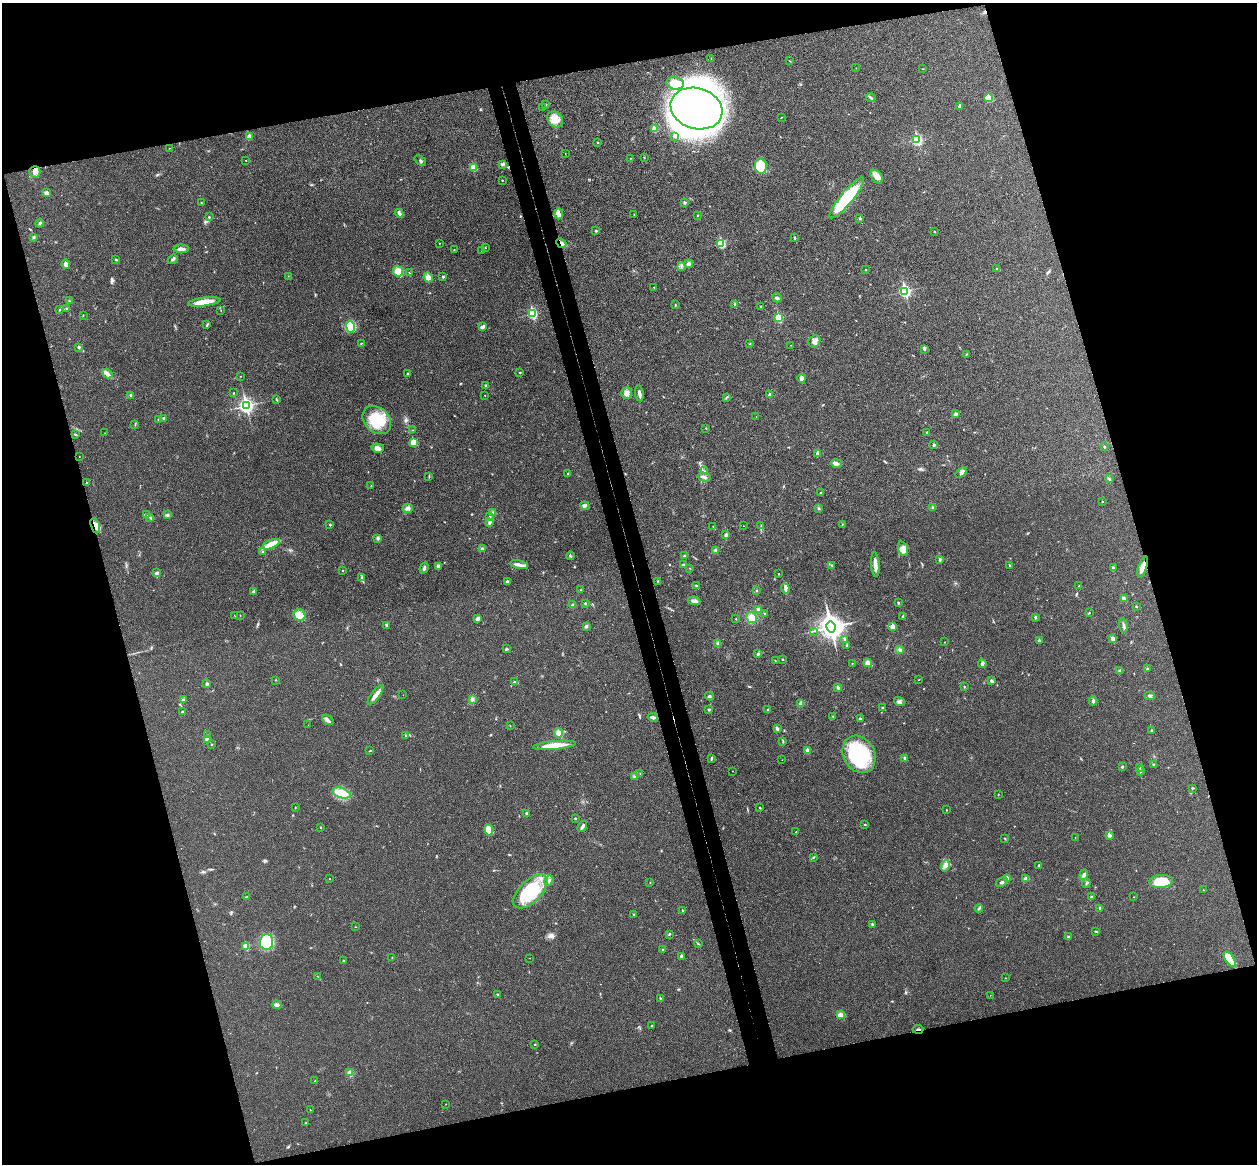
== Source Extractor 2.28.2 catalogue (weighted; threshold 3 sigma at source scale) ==
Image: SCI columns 57-5075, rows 159-4804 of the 5134 x 5077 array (HDU 1 of 3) = the unmasked area's bounding box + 8 px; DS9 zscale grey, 4 x 4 block average (1 PNG px = mean of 4 x 4 image px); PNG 1259 x 1166 px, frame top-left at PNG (2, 3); each listed source drawn as its Kron ellipse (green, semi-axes under 4 px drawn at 4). Shown black and unused: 32% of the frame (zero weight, under 3 of 4 exposures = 6% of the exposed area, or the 3 px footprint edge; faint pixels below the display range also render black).
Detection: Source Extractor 2.28.2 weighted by HDU 2 'WHT'. Background 0.0227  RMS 0.0047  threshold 0.0209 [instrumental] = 3 sigma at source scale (4.5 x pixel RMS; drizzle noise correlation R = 1.50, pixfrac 1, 0.05/0.05 arcsec/px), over >= 5 px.
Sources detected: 342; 2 inside a brighter object's white glare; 1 cosmic-ray / hot-pixel residue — neither listed nor drawn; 3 coinciding with a brighter row at this scale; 4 inside a brighter listed object's ellipse — not listed separately; the other 332 listed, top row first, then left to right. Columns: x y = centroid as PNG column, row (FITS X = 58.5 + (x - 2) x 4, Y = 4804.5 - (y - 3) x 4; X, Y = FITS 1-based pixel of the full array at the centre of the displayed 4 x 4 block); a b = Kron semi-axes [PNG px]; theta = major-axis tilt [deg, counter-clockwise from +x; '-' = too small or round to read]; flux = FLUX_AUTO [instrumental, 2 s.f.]
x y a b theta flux
711 58 2 2 - 1.3
790 61 2 2 - 0.89
856 68 2 2 - 0.59
923 69 2 2 - 0.84
675 83 9 6 -8 22
871 98 5 2 - 4
989 98 4 2 - 6
546 105 2 2 - 0.88
960 106 2 2 - 14
542 108 2 2 - 0.53
696 108 26 20 -18 1500
781 118 2 2 - 1.1
555 119 9 7 -45 24
655 129 2 2 - 47
249 136 2 2 - 27
675 136 2 2 - 9
917 140 3 2 - 230
598 142 2 2 - 1.3
169 148 2 2 - 0.73
565 153 2 2 - 0.65
630 158 2 2 - 0.84
644 158 2 2 - 1.4
246 160 2 2 - 1.6
420 161 6 2 -40 2.8
502 164 4 3 - 4.4
761 166 8 6 -80 120
473 167 2 2 - 74
35 172 5 5 - 15
877 177 8 5 -50 16
502 180 2 2 - 1.5
46 193 3 3 - 9.3
847 198 26 6 50 180
685 202 3 2 - 4.1
201 203 3 2 - 1.6
399 213 5 3 - 6.5
559 214 5 4 - 8.1
634 214 2 2 - 1.1
698 215 2 2 - 1.6
209 217 2 2 - 2.5
860 218 2 2 - 6.6
40 223 4 2 - 3.5
596 231 2 2 - 6.9
935 232 2 2 - 1.2
33 237 3 2 - 2.6
795 238 3 2 - 2.5
439 243 2 2 - 1.4
561 243 5 2 - 7.5
721 243 3 2 - 160
485 248 2 2 - 1.2
181 249 8 3 -1 12
454 249 2 2 - 0.9
482 250 2 2 - 2.4
173 259 5 3 - 4.8
116 260 3 2 - 3
66 264 4 3 - 14
689 264 4 3 - 5.8
681 266 3 2 - 2.5
997 268 2 2 - 0.89
865 270 2 2 - 2.1
398 271 5 5 - 24
409 273 2 2 - 1.4
288 276 2 2 - 0.61
428 277 5 4 - 16
443 277 3 2 - 3.5
654 287 2 2 - 1.2
905 291 3 2 - 360
777 298 5 3 - 5.1
69 301 2 2 - 1.7
204 302 16 4 7 39
675 305 3 2 - 1.7
735 305 4 2 - 3.5
761 307 3 2 - 2.1
67 308 4 2 - 2.4
59 310 2 2 - 1.4
221 310 2 2 - 0.79
532 313 3 2 - 250
83 315 2 2 - 0.89
779 318 3 2 - 140
207 325 4 2 - 2.7
350 326 6 4 -79 65
482 327 4 2 - 8.2
814 341 6 5 - 13
361 343 2 2 - 1
750 344 2 2 - 0.87
791 345 2 2 - 0.58
79 347 2 2 - 9.6
924 349 4 2 - 2.6
966 354 2 2 - 1.9
520 372 2 2 - 2.1
107 374 5 3 - 12
408 374 2 2 - 3.6
240 376 2 2 - 0.94
802 378 4 3 - 14
486 385 3 2 - 2.4
234 393 2 2 - 2.5
627 393 6 5 - 10
639 393 8 3 -82 7.9
770 394 3 2 - 3.7
130 395 2 2 - 3.2
485 396 2 2 - 0.86
727 397 3 2 - 1.9
277 400 3 2 - 2.1
246 406 4 3 - 640
956 414 2 2 - 7.2
756 416 2 2 - 0.69
164 418 3 3 - 3.9
158 419 2 2 - 2.1
377 420 16 12 -44 84
135 424 2 2 - 1.2
706 428 2 2 - 1.2
413 430 2 2 - 0.98
927 432 2 2 - 3.1
105 433 2 2 - 0.9
75 434 2 2 - 1.7
413 442 2 2 - 73
934 445 3 3 - 5.6
1104 447 2 2 - 5.1
378 448 6 4 -15 11
818 453 2 2 - 20
79 457 2 2 - 0.66
836 463 6 3 -12 8.9
704 471 3 2 - 3.2
568 473 2 2 - 0.99
961 473 6 2 38 6
429 476 2 2 - 0.87
704 477 6 2 -15 8.6
1109 479 2 2 - 2
87 482 2 2 - 1.7
371 485 2 2 - 0.93
821 493 2 2 - 1.3
1102 502 2 2 - 1.3
585 506 5 3 - 6
933 507 3 2 - 3
408 508 5 3 - 7.7
819 509 3 3 - 2.6
493 513 4 3 - 5.8
146 515 3 2 - 3.6
167 515 3 2 - 2
150 517 3 2 - 2.5
489 517 2 2 - 1.3
489 522 4 3 - 6.7
842 524 2 2 - 0.81
330 525 2 2 - 4.2
95 526 8 3 -71 13
713 526 2 2 - 1.1
744 526 2 2 - 0.54
761 526 2 2 - 0.91
726 535 3 3 - 5.4
378 538 3 3 - 4.4
271 544 9 3 23 35
482 549 3 3 - 5
903 549 8 4 -69 15
715 551 3 2 - 5.5
263 552 3 2 - 2.7
570 556 4 2 - 3
685 556 4 2 - 4.7
939 560 2 2 - 1.5
519 565 9 3 -12 12
684 565 3 2 - 3.3
831 565 2 2 - 1.1
875 565 12 3 -86 21
438 566 3 3 - 5.6
1010 566 2 2 - 0.81
1143 567 11 3 71 26
424 568 5 3 - 6.1
690 568 2 2 - 0.89
1113 568 3 2 - 4.6
343 571 2 2 - 2.7
157 572 3 2 - 3.6
779 574 2 2 - 1.4
362 578 4 2 - 3.2
507 581 3 2 - 2.9
658 581 2 2 - 1.1
696 586 3 2 - 4
1079 586 2 2 - 1.3
785 588 5 2 - 5.1
580 590 2 2 - 1.5
757 590 2 2 - 1.1
254 591 3 2 - 2.7
1124 599 4 3 - 11
694 601 6 3 -10 9.4
585 603 2 2 - 2
898 603 3 2 - 2.3
572 605 3 3 - 3.2
1136 606 2 2 - 2.1
758 609 3 3 - 4.4
764 613 2 2 - 1.5
1089 613 2 2 - 1.2
235 615 2 2 - 1.1
240 615 2 2 - 1
299 615 6 5 - 36
903 616 3 2 - 3.5
1035 617 2 2 - 7.4
751 618 5 5 - 20
477 619 4 3 - 7.4
736 619 2 2 - 1.3
387 625 3 3 - 4.1
1123 625 7 2 -82 6.3
586 626 3 3 - 5.2
831 627 5 4 - 1900
893 627 2 2 - 30
814 631 2 2 - 1.3
844 639 3 2 - 2.5
1113 639 4 3 - 4.5
1039 641 2 2 - 10
944 642 2 2 - 0.87
718 644 4 2 - 4.3
847 645 2 2 - 2.6
506 648 3 2 - 3.1
900 650 2 2 - 7.2
758 654 3 2 - 3.6
782 659 2 2 - 1.7
775 661 2 2 - 1.2
852 663 2 2 - 0.88
867 663 4 4 - 11
982 664 4 2 - 8
1147 669 3 2 - 2.7
1119 671 4 2 - 2.6
276 680 2 2 - 1.1
919 680 2 2 - 0.73
992 681 3 2 - 4.1
515 682 3 2 - 2.9
207 684 2 2 - 12
964 687 3 2 - 1.5
838 688 3 3 - 4.9
375 695 11 3 53 18
403 695 2 2 - 0.5
710 696 4 2 - 3.2
1150 696 5 3 - 6
472 699 3 2 - 3.4
183 700 4 3 - 4.9
1093 701 4 3 - 4.7
899 702 6 3 -19 6.4
801 703 4 3 - 8.1
883 708 2 2 - 1.8
709 710 3 2 - 2.6
768 710 3 2 - 2.2
182 712 3 2 - 2.6
833 716 2 2 - 1
653 717 5 3 - 6.4
860 719 3 2 - 4.7
328 720 6 3 -40 8
308 725 2 2 - 0.56
510 726 2 2 - 0.79
777 729 3 2 - 5.4
1151 731 3 2 - 2.9
558 733 4 4 - 15
207 735 2 2 - 0.85
405 736 2 2 - 1.3
207 739 2 2 - 32
783 741 2 2 - 1.3
212 744 2 2 - 1.2
554 745 21 3 5 53
370 751 4 2 - 1.6
808 751 2 2 - 33
859 754 19 15 -61 200
711 758 3 2 - 2.5
905 758 2 2 - 12
782 760 2 2 - 0.7
1154 764 3 2 - 1.8
1122 767 2 2 - 3
1140 767 2 2 - 0.61
732 771 2 2 - 0.72
1141 771 4 2 - 3
640 774 2 2 - 0.88
635 776 3 2 - 3.2
1192 789 2 2 - 1.4
342 793 9 5 -18 55
998 794 2 2 - 1
760 807 2 2 - 1.6
295 808 2 2 - 1.2
946 810 2 2 - 2.4
526 813 2 2 - 7.3
575 818 2 2 - 4.9
865 825 2 2 - 1.9
321 827 2 2 - 2.7
582 827 6 2 58 6.6
489 830 6 4 -79 39
796 832 3 2 - 2
1109 835 2 2 - 22
1075 837 2 2 - 0.94
1005 838 2 2 - 1.5
813 857 3 2 - 1.7
1039 865 3 2 - 3.3
945 866 6 3 73 8.6
1084 875 5 2 - 5.2
330 879 2 2 - 0.8
1008 879 4 3 - 10
1026 879 4 3 - 16
549 881 5 2 - 6
1161 881 12 6 5 73
1002 882 6 2 35 5.6
650 883 2 2 - 0.71
1086 883 4 2 - 2.5
1203 890 2 2 - 0.97
530 891 21 11 44 120
246 897 3 2 - 2.5
1092 897 3 2 - 4.2
1133 897 2 2 - 0.77
979 908 4 2 - 4
1100 908 2 2 - 11
682 910 2 2 - 1.3
634 915 2 2 - 3.7
872 924 2 2 - 2
356 927 2 2 - 0.75
1096 931 3 2 - 2
669 934 2 2 - 2.7
1068 937 3 2 - 1.6
266 942 8 6 87 100
698 944 3 2 - 1.8
246 947 2 2 - 62
663 949 2 2 - 1.6
681 956 2 2 - 18
392 958 2 2 - 0.69
530 958 2 2 - 0.57
1230 959 9 4 -55 74
343 961 2 2 - 2.3
317 976 2 2 - 0.83
1006 978 2 2 - 0.6
497 994 2 2 - 2.2
990 995 2 2 - 0.69
660 998 2 2 - 1.8
277 1005 5 2 - 9.1
840 1015 4 4 - 6.7
651 1026 2 2 - 2.2
918 1029 5 2 - 3.8
535 1044 2 2 - 1.3
350 1072 4 3 - 4.7
315 1081 2 2 - 0.98
446 1104 2 2 - 0.95
310 1110 2 2 - 0.88
305 1123 2 2 - 0.93
Overlapping masked pixels (flux is a lower limit): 4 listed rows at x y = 561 243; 95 526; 1143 567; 918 1029
Diffuse or blended objects may show on this block-average render without a row.